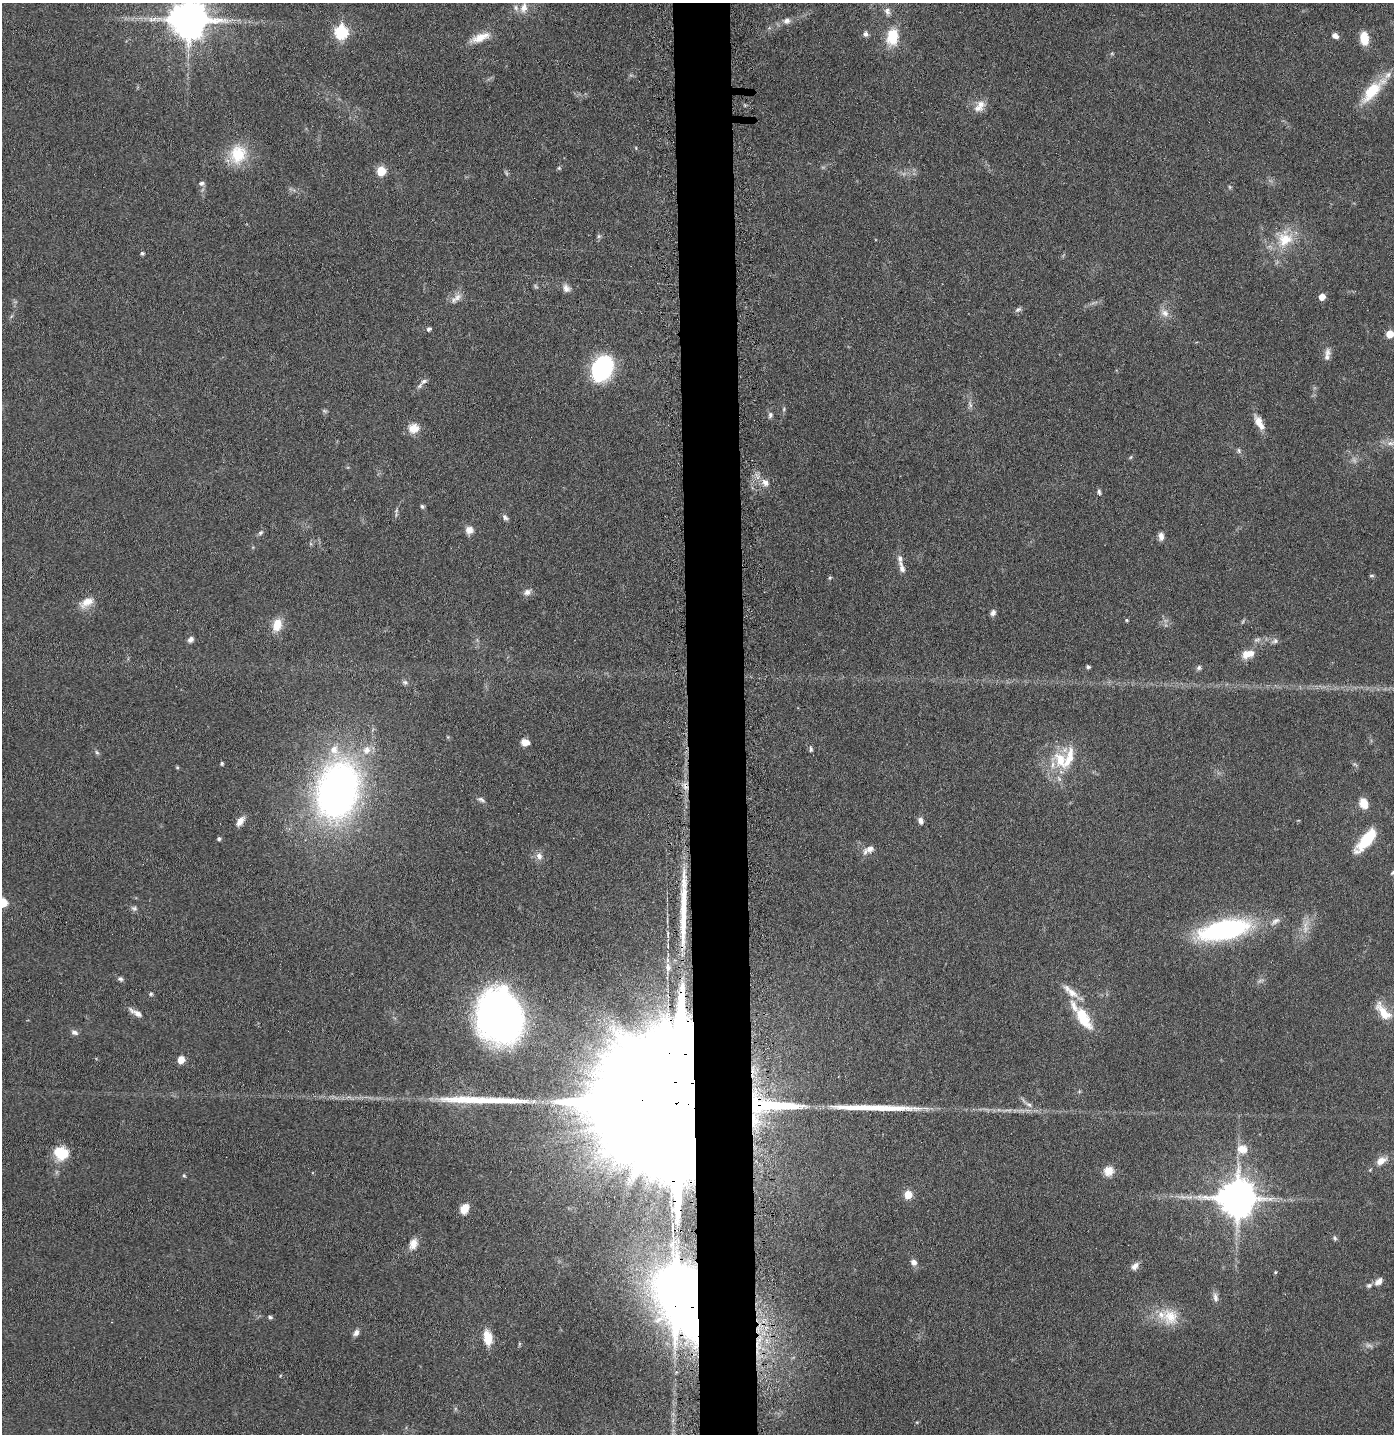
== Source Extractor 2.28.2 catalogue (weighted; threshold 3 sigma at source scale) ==
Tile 5 of 3 x 3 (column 2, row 2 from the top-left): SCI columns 1489-2880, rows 1458-2889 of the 4368 x 4346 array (HDU 1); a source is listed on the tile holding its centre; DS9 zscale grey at full resolution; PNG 1396 x 1436 px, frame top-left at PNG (2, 3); no overlay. Shown black and unused: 4% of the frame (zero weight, under 5 of 9 exposures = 4% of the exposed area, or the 3 px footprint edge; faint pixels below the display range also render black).
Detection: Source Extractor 2.28.2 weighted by HDU 2 'WHT'; one run over the whole footprint, this tile lists its part. Background 0.102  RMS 0.0043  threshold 0.0175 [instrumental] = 3 sigma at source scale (4.09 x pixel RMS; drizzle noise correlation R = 1.36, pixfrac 0.8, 0.05/0.05 arcsec/px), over >= 5 px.
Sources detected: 142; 12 too faint to see at this stretch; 1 cosmic-ray / hot-pixel residue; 3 long thin detections or spike segments (spike, bleed or trail) — not listed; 10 inside a brighter listed object's ellipse — not listed separately; the other 116 listed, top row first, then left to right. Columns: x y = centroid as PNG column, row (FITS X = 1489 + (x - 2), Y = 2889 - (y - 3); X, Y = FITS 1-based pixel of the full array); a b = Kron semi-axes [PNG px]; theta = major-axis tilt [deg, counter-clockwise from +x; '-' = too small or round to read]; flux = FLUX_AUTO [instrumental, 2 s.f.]
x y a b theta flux
524 8 15 9 77 3.5
887 11 11 8 -64 2
189 19 11 11 - 1300
787 21 10 8 34 2
341 32 7 6 - 63
866 34 7 6 - 1.3
1335 36 8 6 -32 1.8
892 37 21 14 83 12
480 38 28 10 22 6.2
1364 38 14 9 -80 7.1
1112 53 6 4 -1 0.48
1372 91 35 12 46 15
981 104 15 12 56 4
636 148 5 3 - 0.37
238 154 27 23 73 14
559 168 5 5 - 0.6
381 171 6 5 - 19
201 183 8 6 0 1.2
1230 187 6 4 -89 0.55
598 236 7 4 90 0.74
1285 239 26 21 58 13
142 253 5 5 - 0.64
566 288 11 9 -43 2.2
457 297 13 9 40 2.9
1322 297 5 5 - 5.3
1018 309 9 6 31 1.1
1165 313 13 9 -38 3
429 329 5 4 - 0.94
1390 334 5 5 - 10
1327 355 18 7 81 2.4
602 368 22 16 66 52
424 381 11 6 30 1.6
970 404 10 5 -64 1.2
770 415 8 6 86 1.1
1259 422 20 8 -63 4.5
414 428 14 12 12 4.5
1391 443 15 7 0 3
1239 451 8 5 -75 0.88
765 482 12 9 -47 2.9
1099 492 8 5 -88 0.94
422 506 6 5 - 0.68
505 517 9 6 -49 1.2
469 530 10 10 - 2.7
260 533 8 6 44 1
1161 536 10 6 -85 2.2
902 568 18 7 -71 2.6
1371 576 7 3 0 0.54
830 578 6 5 - 0.52
527 592 11 8 26 1.9
86 602 21 11 27 5
993 613 8 6 54 1.4
1127 620 4 3 - 0.5
277 625 15 10 75 6.4
190 639 8 6 46 1.5
1257 640 11 7 15 1.6
1275 641 9 7 18 1.4
1247 654 14 11 55 4.8
1088 667 5 4 - 0.75
1199 668 7 6 - 0.96
405 682 8 6 22 1.1
525 742 9 7 -6 3.5
811 749 8 5 -83 0.93
367 750 13 11 70 4.6
97 752 6 5 - 0.81
1060 760 23 18 -60 13
222 763 4 4 - 0.75
177 767 5 4 - 0.44
685 786 11 7 -70 2.7
337 790 53 36 78 200
481 799 11 6 -23 1.2
1364 803 11 8 -71 5.4
240 821 12 7 55 3.3
921 821 8 6 -71 1.8
219 839 4 4 - 0.93
1367 839 27 9 49 19
869 850 17 8 29 2.8
539 856 10 9 - 2.3
3 903 5 5 - 18
134 908 9 7 -9 1.1
1275 921 16 8 36 2.6
1224 930 52 19 12 73
668 934 11 4 -89 1.1
668 946 7 3 -89 0.64
668 967 11 6 -86 2.6
120 979 7 6 - 0.97
151 994 5 5 - 0.71
1383 1012 26 11 -51 7.5
136 1013 21 6 -31 2.9
499 1017 50 40 -75 200
1083 1017 33 13 -59 15
74 1032 10 6 -19 1.5
181 1060 6 5 - 5.6
672 1103 51 33 -6 53000
1029 1104 10 5 -39 1.8
768 1105 49 9 -2 63
1242 1149 14 12 -11 5.7
61 1153 16 13 -19 11
1381 1161 13 8 31 3.9
1109 1171 12 11 - 4.4
184 1176 5 4 - 0.53
908 1195 5 5 - 12
1237 1198 11 11 - 1300
464 1209 12 9 62 4.9
1335 1238 7 5 -61 0.8
413 1244 16 10 70 3.8
914 1262 8 7 - 2.1
1135 1266 11 7 47 2.1
1275 1272 4 4 - 0.44
1379 1281 11 7 42 2.3
1369 1285 8 6 26 1
1215 1297 14 7 -81 1.9
681 1298 74 41 -77 270
270 1317 5 4 - 0.85
1170 1317 25 22 -55 10
356 1333 9 6 59 1.5
488 1338 16 9 -81 8
Overlapping masked pixels (flux is a lower limit): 4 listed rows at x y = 685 786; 672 1103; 768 1105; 681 1298
Isophote crosses this tile's border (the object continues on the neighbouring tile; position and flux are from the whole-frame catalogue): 4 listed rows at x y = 189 19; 1390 334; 1391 443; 3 903